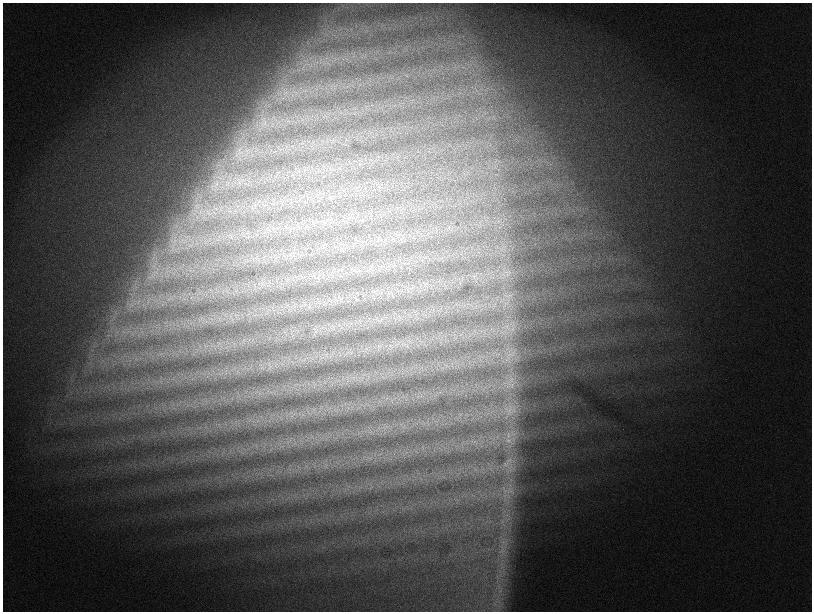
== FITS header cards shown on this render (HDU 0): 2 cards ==
NAXIS1  =                 1619
NAXIS2  =                 1219

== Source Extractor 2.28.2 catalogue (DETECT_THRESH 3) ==
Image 1619 x 1219 px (HDU 0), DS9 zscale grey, zoomed out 1/2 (1 PNG px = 2 x 2 image px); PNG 814 x 614 px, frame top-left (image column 2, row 1218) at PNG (3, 3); no overlay
Background 1540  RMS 70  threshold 210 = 3 sigma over >= 5 px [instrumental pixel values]
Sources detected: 87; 2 cannot appear on this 1/2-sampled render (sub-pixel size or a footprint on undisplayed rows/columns) and are not listed; the other 85 listed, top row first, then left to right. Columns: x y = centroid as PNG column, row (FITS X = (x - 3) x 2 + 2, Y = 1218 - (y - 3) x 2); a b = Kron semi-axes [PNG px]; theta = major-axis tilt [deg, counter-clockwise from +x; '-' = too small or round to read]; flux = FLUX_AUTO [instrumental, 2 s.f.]
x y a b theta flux
286 89 4 2 - 20000
297 92 3 2 - 12000
283 94 7 2 -15 34000
283 98 5 2 - 14000
264 124 9 6 81 87000
260 128 6 3 10 29000
238 154 9 7 -6 99000
287 173 7 2 61 20000
235 182 6 3 68 26000
196 205 7 4 54 55000
195 210 7 4 -73 49000
195 215 5 3 - 26000
317 221 3 2 - 7000
327 221 3 2 - 8200
413 236 4 2 - 11000
176 237 4 3 - 21000
192 240 5 2 - 15000
356 242 8 2 -12 27000
307 248 4 2 - 9200
156 253 6 2 69 24000
290 255 4 3 - 17000
261 258 3 2 - 8900
154 266 7 3 81 32000
359 271 4 2 - 11000
509 271 4 2 - 15000
506 276 5 2 - 21000
474 279 7 2 -87 15000
287 280 8 3 39 36000
265 283 4 2 - 13000
460 283 6 3 -59 21000
255 286 4 3 - 21000
412 287 3 3 - 16000
236 291 8 4 54 40000
358 300 3 2 - 7400
324 301 5 4 - 30000
295 306 6 3 43 28000
269 310 4 2 - 14000
277 311 3 2 - 11000
254 315 4 2 - 18000
218 318 5 2 - 17000
231 318 8 7 - 86000
211 319 3 2 - 13000
224 319 4 2 - 18000
339 325 6 5 - 40000
508 326 9 3 -3 51000
513 329 6 4 59 43000
317 330 5 2 - 19000
291 332 5 2 - 19000
249 338 3 1 - 7000
219 343 4 2 - 14000
403 344 10 3 4 62000
209 345 6 2 -7 24000
390 345 6 2 -26 23000
94 346 5 2 - 11000
379 346 4 2 - 14000
386 346 3 2 - 12000
363 351 4 2 - 13000
328 354 5 2 - 17000
319 355 4 2 - 13000
511 355 21 13 59 260000
284 361 4 2 - 13000
269 364 8 3 40 35000
260 365 6 4 60 36000
221 373 6 3 13 33000
387 374 7 2 26 30000
354 378 4 2 - 14000
362 378 5 2 - 21000
511 383 25 16 15 350000
271 392 3 2 - 11000
346 405 4 2 - 10000
338 408 7 2 -37 25000
348 408 6 3 -71 24000
510 410 27 23 55 640000
319 411 5 2 - 20000
401 424 3 2 - 9500
508 437 37 19 -80 900000
321 438 6 2 -29 16000
510 465 22 18 77 460000
315 466 6 2 49 14000
290 472 5 2 - 16000
508 491 29 19 69 600000
507 514 18 7 38 170000
505 518 10 5 -68 89000
505 535 4 2 - 19000
505 547 7 5 -82 72000
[2 sub-pixel or undisplayed-footprint detections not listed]